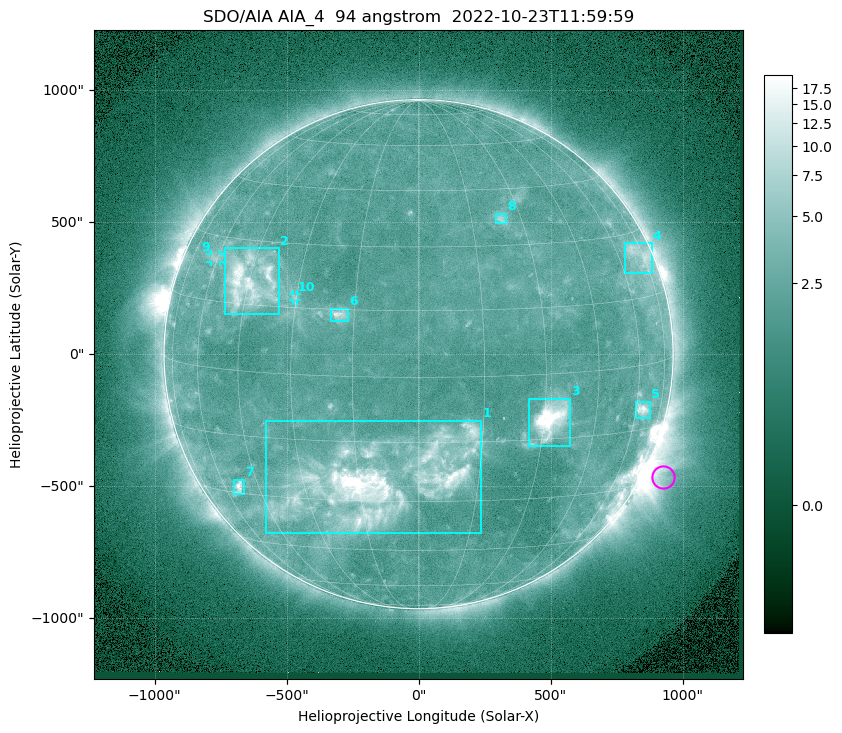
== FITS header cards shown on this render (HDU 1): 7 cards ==
TELESCOP= 'SDO/AIA '           / For AIA: SDO/AIA
INSTRUME= 'AIA_4   '           / For AIA: AIA_ATA1, AIA_ATA2, AIA_ATA3 or AIA_AT
WAVELNTH=                   94 / [angstrom] Wavelength
WAVEUNIT= 'angstrom'           / Wavelength unit: angstrom
DATE-OBS= '2022-10-23T11:59:59.137' / [ISO] Date when observation started; ISO 8
CTYPE1  = 'HPLN-TAN'           / CTYPE1: HPLN
CTYPE2  = 'HPLT-TAN'           / CTYPE2: HPLT

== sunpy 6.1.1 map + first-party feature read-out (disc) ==
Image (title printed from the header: SDO/AIA AIA_4  94 angstrom  2022-10-23T11:59:59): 1024 x 1024 px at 2.4 arcsec/px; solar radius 964 arcsec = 402 px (full disc in frame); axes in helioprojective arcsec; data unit not stated in the header (colour bar unlabelled)
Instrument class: DISC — disc imager (sunpy class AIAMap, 94 A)
Bright regions (active regions / flare kernels): reference = the median radial profile (limb darkening/brightening removed); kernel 9 px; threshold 5 sigma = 2.89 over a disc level ~2.22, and >= 1.15x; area >= 12 px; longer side >= 10 px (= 24 arcsec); searched inside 0.97 R_sun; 10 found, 10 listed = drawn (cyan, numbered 1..; 2 of them under ~33 arcsec drawn as corner ticks so the feature stays visible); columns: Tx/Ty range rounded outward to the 5 arcsec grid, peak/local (2 s.f.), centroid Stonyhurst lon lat
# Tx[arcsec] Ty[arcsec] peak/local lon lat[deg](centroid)
1 -580..240 -680..-250 18 -10 -25
2 -735..-530 150..400 7.7 -45 +20
3 415..575 -350..-165 17 +32 -10
4 780..885 305..420 3.4 +71 +25
5 820..875 -240..-180 5.7 +63 -10
6 -330..-265 125..175 5 -18 +14
7 -700..-660 -530..-475 6.2 -53 -28
8 290..330 495..535 3.2 +24 +37
9 -790..-750 350..380 2.8 -61 +25
10 -475..-460 205..230 2.4 -30 +17
Off-limb structures (1.02-1.3 R_sun): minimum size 162 px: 5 found; the strongest spans PA ~225..265 deg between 1.02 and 1.3 R_sun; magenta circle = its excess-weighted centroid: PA ~245 deg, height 1.08 R_sun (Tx ~930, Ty ~-465 arcsec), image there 3.3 x the reference